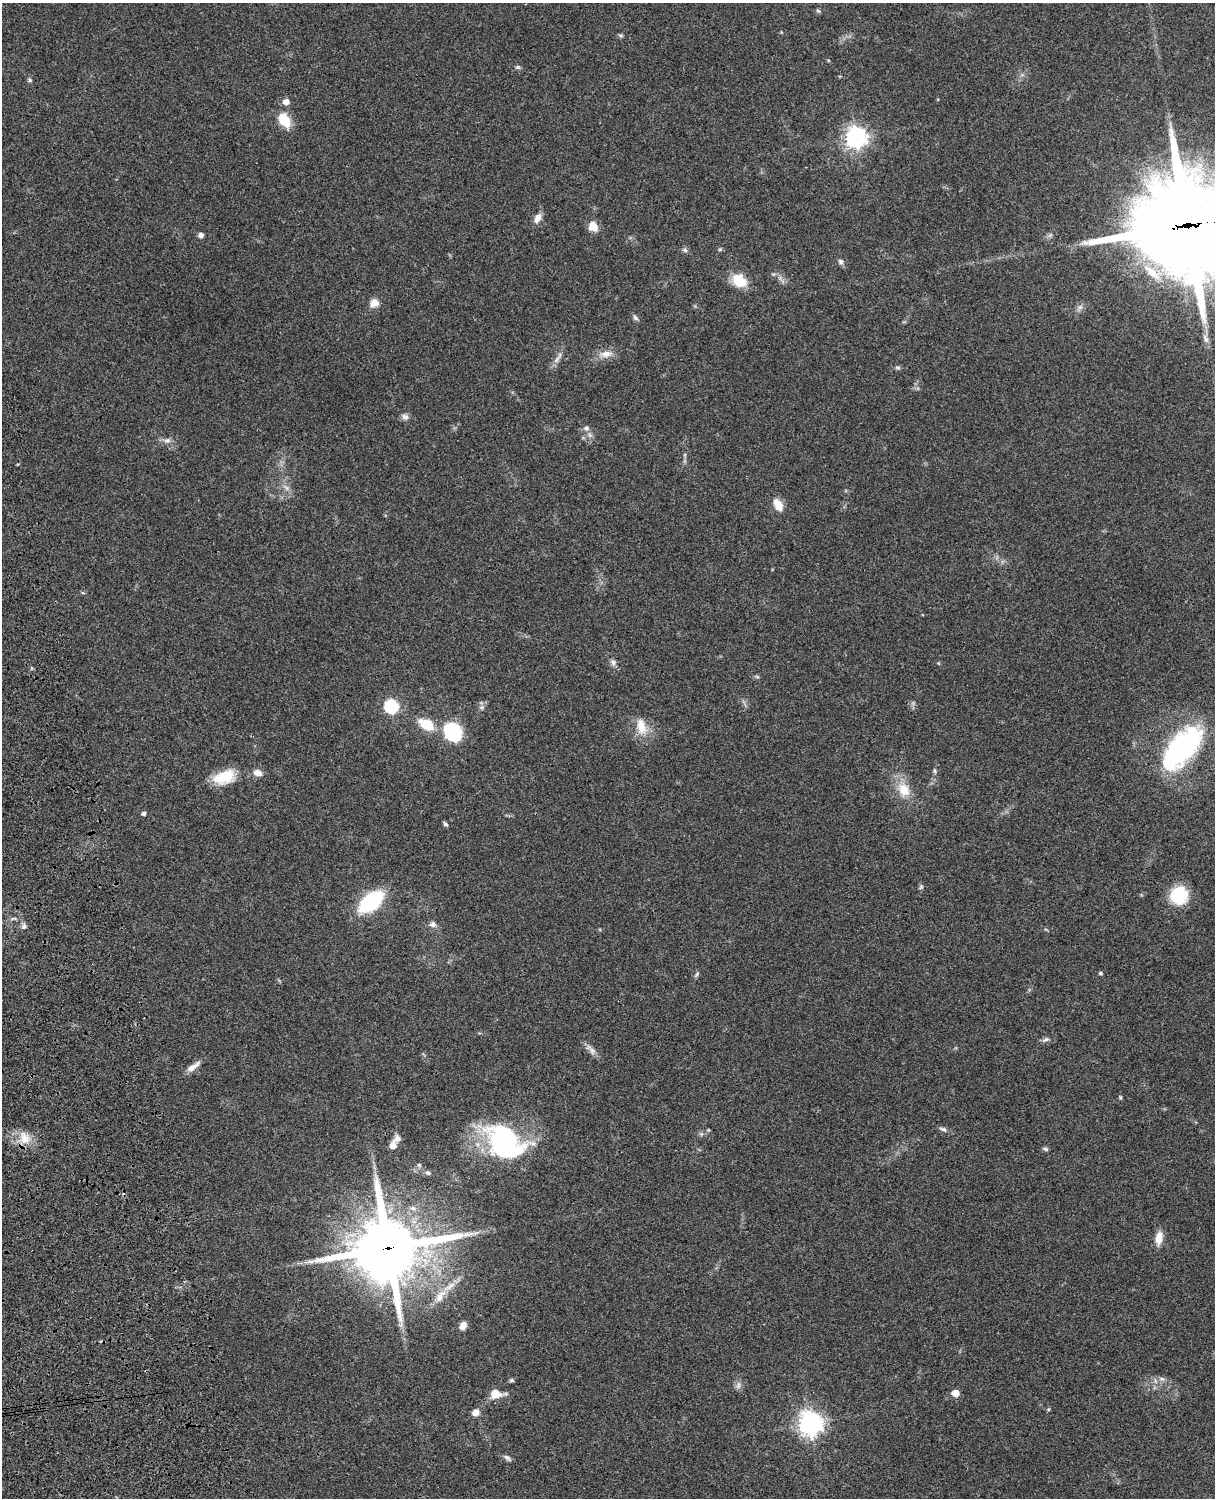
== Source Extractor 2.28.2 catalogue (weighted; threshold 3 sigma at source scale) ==
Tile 7 of 4 x 3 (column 3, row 2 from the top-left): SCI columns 2544-3756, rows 1773-3268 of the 5087 x 4928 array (HDU 1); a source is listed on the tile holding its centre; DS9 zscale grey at full resolution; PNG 1217 x 1500 px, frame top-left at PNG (2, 3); no overlay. Shown black and unused: <1% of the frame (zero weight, under 3 of 4 exposures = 6% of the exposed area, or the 3 px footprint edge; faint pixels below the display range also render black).
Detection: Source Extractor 2.28.2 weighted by HDU 2 'WHT'; one run over the whole footprint, this tile lists its part. Background 0.0799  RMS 0.0058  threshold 0.0263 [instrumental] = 3 sigma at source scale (4.5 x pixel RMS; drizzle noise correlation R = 1.50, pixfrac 1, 0.05/0.05 arcsec/px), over >= 5 px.
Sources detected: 77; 1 inside a brighter object's white glare — not listed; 2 inside a brighter listed object's ellipse — not listed separately; the other 74 listed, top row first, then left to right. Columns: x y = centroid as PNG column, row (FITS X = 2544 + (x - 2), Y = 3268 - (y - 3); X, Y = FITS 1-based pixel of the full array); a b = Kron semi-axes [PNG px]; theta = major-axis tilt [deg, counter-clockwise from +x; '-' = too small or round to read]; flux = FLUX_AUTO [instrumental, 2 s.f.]
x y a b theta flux
818 11 7 5 -22 0.91
620 35 6 4 -19 0.9
518 67 7 5 -19 1.1
30 80 6 4 -1 1
286 102 6 5 - 4.2
284 120 16 10 -55 15
856 137 8 8 - 290
537 218 13 7 63 4.2
1189 225 38 30 3 11000
593 227 11 9 -62 7
201 235 6 5 - 2.4
720 249 5 5 - 0.81
685 250 7 5 -23 1.3
841 262 7 6 - 1.7
1152 272 31 10 -41 14
739 281 16 12 -37 15
374 303 12 10 32 4.7
1080 307 7 6 - 1.8
635 317 9 5 -51 1.5
606 354 18 9 11 5.5
557 359 13 6 54 2.9
898 367 8 4 0 1.1
405 417 9 8 - 2.4
586 428 8 7 - 2.1
167 441 10 7 14 2.5
286 488 10 5 -57 2.3
778 505 16 9 -62 6.8
613 662 9 7 -63 2
938 663 5 3 - 0.51
757 677 6 4 -3 0.82
391 706 7 6 - 81
482 707 7 5 11 1.3
426 724 18 11 -29 14
641 726 22 13 -78 10
453 732 22 19 -58 31
1182 748 44 21 50 120
934 771 8 4 -81 0.95
258 773 11 7 -17 4.2
224 777 28 16 19 16
904 790 20 15 -63 12
144 814 5 4 - 1.4
445 824 7 4 -42 1.1
921 887 7 5 70 1
1179 895 16 15 - 28
371 901 20 11 40 60
433 924 8 7 - 2.4
24 926 7 6 - 1.6
1100 973 5 4 - 0.8
697 974 8 4 55 1.1
1045 1039 10 5 26 1.7
592 1051 12 8 -55 3.1
193 1067 22 6 34 4.2
1120 1097 5 4 - 0.7
943 1129 11 5 -22 1.7
708 1130 5 4 - 0.59
25 1138 19 13 -64 8.9
503 1141 43 29 -23 95
393 1145 11 8 78 4.2
1045 1149 8 5 -27 1
419 1165 6 5 - 0.93
428 1173 7 5 -22 1.4
476 1233 7 4 18 1.3
1159 1238 14 8 80 7.1
388 1248 22 20 8 5000
440 1296 22 10 56 8.7
463 1326 9 7 57 3.9
1162 1379 9 6 -18 2.1
511 1380 6 5 - 0.97
738 1385 11 6 79 2.2
955 1393 6 5 - 7.3
496 1394 17 10 0 7.2
475 1412 7 6 - 4.5
810 1423 9 8 - 470
507 1458 13 5 -34 1.8
Overlapping masked pixels (flux is a lower limit): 2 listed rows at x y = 1189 225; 388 1248
Isophote crosses this tile's border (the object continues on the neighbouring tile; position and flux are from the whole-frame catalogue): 1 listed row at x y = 1189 225